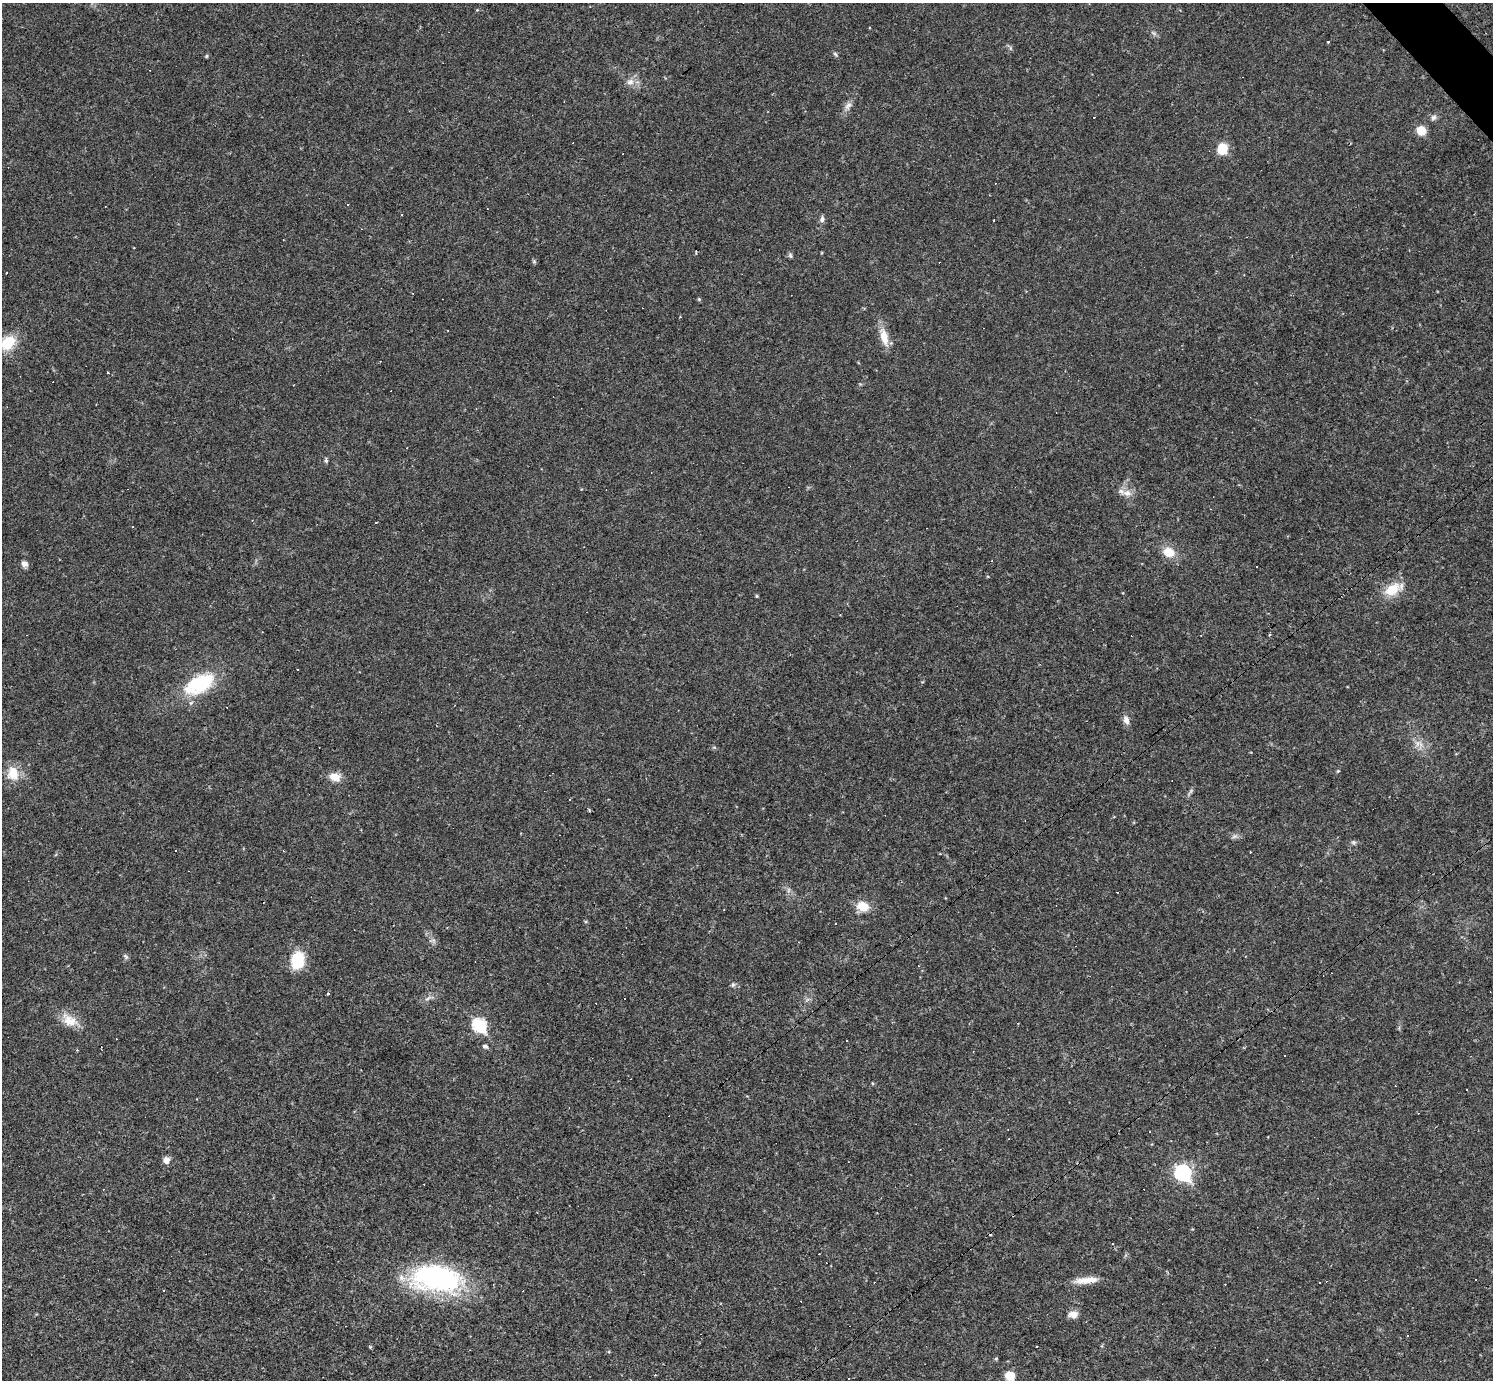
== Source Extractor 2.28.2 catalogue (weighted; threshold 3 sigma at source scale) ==
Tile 10 of 4 x 4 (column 2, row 3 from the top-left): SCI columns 1491-2981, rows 1673-3050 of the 5962 x 5960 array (HDU 1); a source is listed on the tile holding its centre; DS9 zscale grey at full resolution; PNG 1495 x 1382 px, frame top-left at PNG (2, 3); no overlay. Shown black and unused: <1% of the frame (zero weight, under 2 of 3 exposures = <1% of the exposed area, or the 3 px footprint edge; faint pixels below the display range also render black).
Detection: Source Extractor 2.28.2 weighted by HDU 2 'WHT'; one run over the whole footprint, this tile lists its part. Background 0.0346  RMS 0.0055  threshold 0.0246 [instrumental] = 3 sigma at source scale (4.5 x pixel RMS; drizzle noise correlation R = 1.50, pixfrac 1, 0.05/0.05 arcsec/px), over >= 5 px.
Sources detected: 91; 36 cosmic-ray / hot-pixel residue — not listed; the other 55 listed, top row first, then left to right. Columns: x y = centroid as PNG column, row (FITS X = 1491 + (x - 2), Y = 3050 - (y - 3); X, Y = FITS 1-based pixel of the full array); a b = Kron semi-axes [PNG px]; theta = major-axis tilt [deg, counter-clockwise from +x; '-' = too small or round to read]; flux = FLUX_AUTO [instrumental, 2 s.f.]
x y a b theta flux
835 54 8 5 -59 0.93
207 56 6 4 89 0.51
630 82 11 8 9 3.3
848 106 12 7 55 2.7
1433 117 8 7 - 1.7
1421 130 7 7 - 11
1222 149 9 8 - 15
105 207 3 2 - 0.32
822 219 8 6 74 1.6
790 255 6 5 - 0.97
699 299 5 4 - 0.65
448 330 3 2 - 0.38
884 337 24 9 -75 8.2
8 343 25 17 43 13
108 373 3 2 - 0.43
326 460 8 4 81 0.94
1126 493 14 8 -8 4.4
376 523 3 3 - 1.1
1168 552 12 10 -22 8.8
25 564 7 6 - 2.6
1392 590 20 13 36 12
757 596 4 4 - 0.59
199 684 39 20 30 33
1126 720 11 7 -71 3
1418 743 12 6 -12 3.2
1338 771 5 4 - 0.57
13 774 18 14 -80 9.3
335 777 13 9 -6 6
1234 836 9 5 20 1.5
1353 842 7 5 -2 1
940 854 3 3 - 0.41
788 890 7 4 72 1
862 906 15 11 -15 8
836 924 3 3 - 76
126 956 7 6 - 1.1
298 960 14 10 78 25
733 985 7 5 68 1.1
328 993 4 3 - 0.54
428 998 10 4 30 1.6
69 1020 23 14 -35 8.7
479 1025 8 6 -48 64
847 1040 2 2 - 0.41
485 1046 5 4 - 1.6
1150 1132 2 2 - 0.39
166 1160 9 8 - 2.7
1183 1173 8 7 - 97
436 1278 57 29 -6 89
1086 1280 31 7 6 6.8
163 1291 2 2 - 0.48
1073 1314 11 8 -1 4.1
1407 1335 3 2 - 0.5
370 1347 4 4 - 0.59
996 1358 6 3 20 0.53
1010 1375 7 6 - 12
848 1378 2 2 - 0.38
Isophote crosses this tile's border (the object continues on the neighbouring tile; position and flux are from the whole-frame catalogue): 1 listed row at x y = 8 343